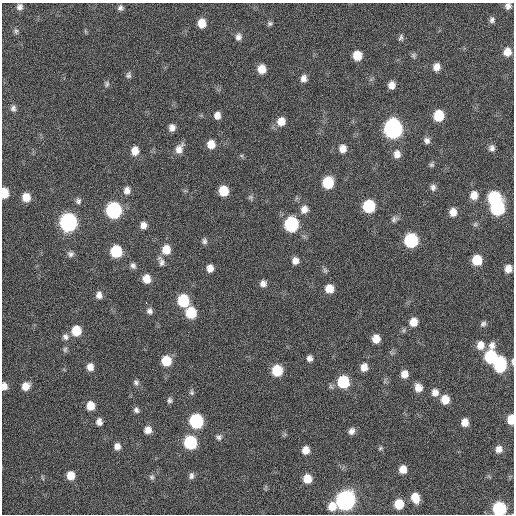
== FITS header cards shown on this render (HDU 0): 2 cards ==
NAXIS1  =                  512 / Axis length
NAXIS2  =                  512 / Axis length

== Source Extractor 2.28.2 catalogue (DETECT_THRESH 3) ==
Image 512 x 512 px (HDU 0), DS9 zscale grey, 1 PNG px = 1 image px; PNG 516 x 516 px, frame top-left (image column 1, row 512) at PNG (2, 3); no overlay
Background 133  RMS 12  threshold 35.4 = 3 sigma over >= 5 px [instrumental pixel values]
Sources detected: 124; all 124 listed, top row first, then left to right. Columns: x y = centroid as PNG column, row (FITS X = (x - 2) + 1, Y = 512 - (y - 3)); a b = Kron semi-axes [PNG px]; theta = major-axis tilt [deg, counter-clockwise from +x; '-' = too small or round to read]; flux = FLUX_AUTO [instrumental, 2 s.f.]
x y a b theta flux
508 6 7 7 - 3200
19 7 8 8 - 3500
120 8 7 7 - 2500
492 20 8 6 82 2500
202 23 8 7 - 11000
270 24 7 6 - 1800
16 31 8 6 90 1900
85 31 7 4 -71 930
238 37 10 8 78 3800
401 38 10 5 64 2000
507 52 9 8 - 8200
357 55 8 7 - 14000
413 56 8 6 -74 1800
436 67 8 7 - 5900
262 69 8 7 - 9700
128 75 8 6 77 2100
304 78 8 7 - 4300
107 84 9 7 -89 1900
392 85 7 6 - 5300
13 108 8 7 - 2800
217 115 8 7 - 4800
439 115 9 8 - 23000
281 121 10 9 - 8700
172 128 8 7 - 4500
393 129 10 9 - 300000
427 140 8 7 - 3200
211 144 9 8 - 9000
492 148 8 7 - 3200
179 149 13 8 64 6400
343 149 9 8 - 6200
135 151 9 8 - 7900
397 154 10 8 84 5600
431 165 7 6 - 1700
328 183 9 8 - 32000
433 187 9 7 -85 2900
127 190 10 8 83 4800
223 191 8 7 - 19000
4 193 8 6 -88 17000
474 195 10 8 83 8100
26 197 8 7 - 10000
250 197 7 7 - 1700
494 198 9 8 - 60000
78 201 8 7 - 2500
369 206 9 8 - 49000
497 208 10 9 - 81000
304 209 10 9 - 5800
114 210 9 9 - 130000
453 212 8 7 - 6800
394 219 9 7 38 2700
68 222 10 9 - 220000
291 224 9 8 - 87000
475 224 7 5 45 1600
143 225 8 7 - 4600
411 240 9 8 - 73000
204 241 8 7 - 2300
166 250 10 9 - 12000
116 251 9 8 - 37000
70 254 8 7 - 2800
477 260 8 8 - 19000
161 261 14 7 -70 4100
295 261 7 7 - 4800
133 266 8 7 - 2700
210 268 7 6 - 5700
508 269 8 7 - 6500
325 270 8 5 -63 1700
146 279 9 8 - 9200
263 283 7 7 - 3800
329 289 8 8 - 9300
99 295 8 7 - 4400
183 301 9 8 - 40000
146 303 2 2 - 3700
149 311 8 7 - 2800
191 313 9 8 - 28000
413 322 8 8 - 8900
483 324 7 6 - 2100
404 330 7 4 71 1200
76 331 9 8 - 18000
65 337 9 8 - 3300
376 339 7 7 - 8400
480 345 10 9 - 7600
492 345 10 9 - 5100
65 349 8 6 87 1800
491 357 9 8 - 54000
309 358 7 6 - 3000
166 361 9 8 - 19000
512 361 8 3 -86 1800
500 365 11 8 84 59000
90 367 8 7 - 5900
364 367 8 7 - 6700
277 370 8 8 - 27000
404 374 8 7 - 6700
136 382 7 7 - 2200
343 382 9 8 - 41000
4 386 7 6 - 5400
26 386 9 8 - 7900
418 388 9 8 - 7100
192 392 8 6 -89 1800
435 392 9 8 - 5400
445 399 9 8 - 11000
170 400 7 6 - 2100
90 406 8 7 - 11000
136 410 7 6 - 2500
511 419 8 5 89 14000
196 421 9 8 - 81000
99 422 7 6 - 4100
465 422 7 6 - 7300
148 430 8 7 - 6100
351 431 8 6 54 3800
219 437 8 7 - 2400
190 442 9 8 - 60000
117 446 8 7 - 4700
380 448 6 5 - 1300
499 449 8 8 - 5100
306 450 8 7 - 7300
403 469 7 7 - 8000
70 475 7 7 - 9800
191 476 9 6 84 2700
152 477 7 6 - 1900
307 479 8 8 - 12000
415 498 9 7 -74 12000
345 500 10 9 - 340000
399 504 8 7 - 17000
332 506 9 8 - 11000
499 509 8 8 - 76000
At the frame edge (FLAGS 8, measured only in part): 6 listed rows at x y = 508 6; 4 193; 512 361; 4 386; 511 419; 499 509